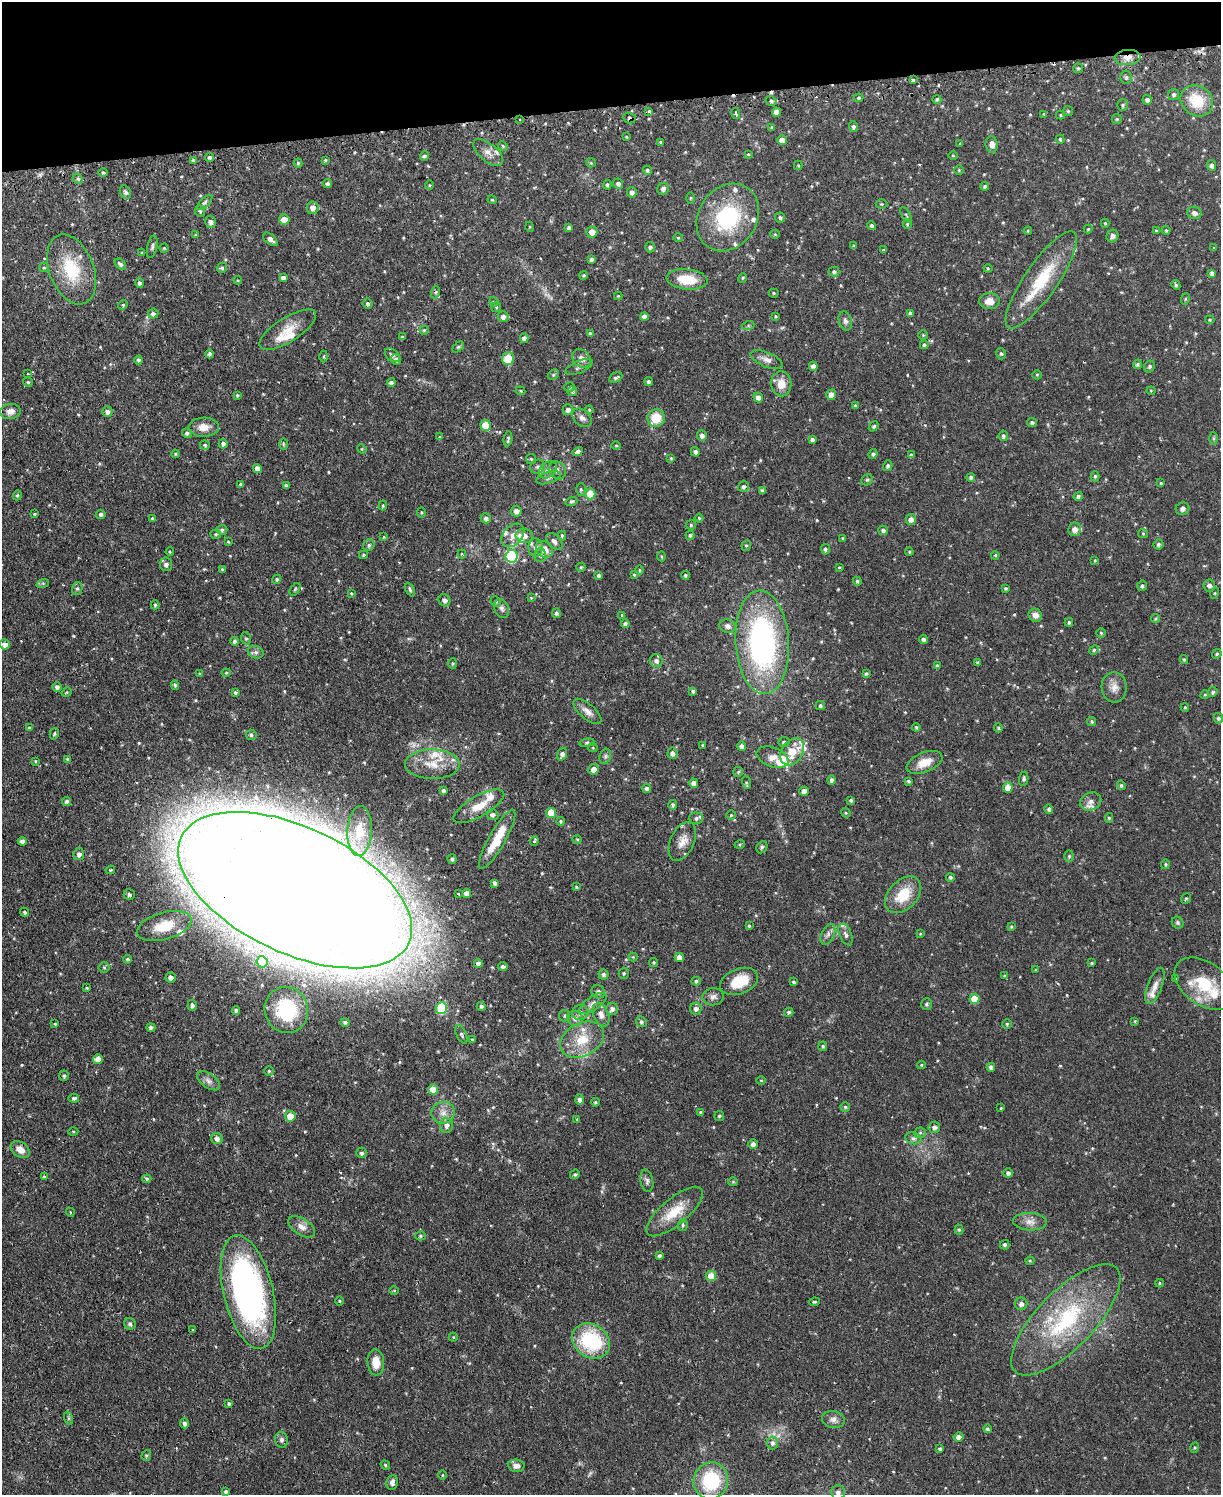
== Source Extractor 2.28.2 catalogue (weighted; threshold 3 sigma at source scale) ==
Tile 3 of 4 x 3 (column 3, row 1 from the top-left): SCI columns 2470-3688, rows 3145-4637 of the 4939 x 4911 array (HDU 1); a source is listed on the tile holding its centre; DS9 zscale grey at full resolution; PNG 1223 x 1497 px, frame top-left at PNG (2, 2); each listed source drawn as its Kron ellipse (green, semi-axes under 4 px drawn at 4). Shown black and unused: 7% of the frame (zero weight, under 2 of 3 exposures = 4% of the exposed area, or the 3 px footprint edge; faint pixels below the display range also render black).
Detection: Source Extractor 2.28.2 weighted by HDU 2 'WHT'; one run over the whole footprint, this tile lists its part. Background 0.0624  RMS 0.0051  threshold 0.023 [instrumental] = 3 sigma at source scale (4.5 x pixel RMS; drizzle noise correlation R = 1.50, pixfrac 1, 0.05/0.05 arcsec/px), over >= 5 px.
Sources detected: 602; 3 too faint to see at this stretch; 5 cosmic-ray / hot-pixel residue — neither listed nor drawn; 35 inside a brighter listed object's ellipse — not listed separately; of the other 559, all 500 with FLUX_AUTO >= 0.449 (the completeness limit of this list) listed and drawn (59 fainter detections not listed), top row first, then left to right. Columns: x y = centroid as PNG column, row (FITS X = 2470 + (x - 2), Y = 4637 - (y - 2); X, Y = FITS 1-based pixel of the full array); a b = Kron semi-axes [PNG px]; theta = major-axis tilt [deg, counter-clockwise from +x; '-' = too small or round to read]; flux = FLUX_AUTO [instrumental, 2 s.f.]
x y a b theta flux
1128 57 13 7 5 3.8
1078 68 5 4 - 0.73
1126 78 6 5 - 1.1
913 80 4 3 - 1.8
1174 94 5 5 - 1.1
858 98 5 4 - 0.72
937 99 4 4 - 0.86
1147 100 5 4 - 1.5
771 101 6 5 - 1.1
1197 101 17 14 -38 15
1123 105 6 5 - 0.98
649 111 3 3 - 0.94
1068 111 5 5 - 0.66
777 112 4 4 - 2.9
736 113 5 2 - 0.53
1044 114 3 3 - 0.51
1060 115 4 4 - 0.57
629 118 6 5 - 1
1117 119 5 5 - 0.62
520 120 3 3 - 0.49
853 127 5 4 - 1.2
772 128 4 3 - 0.64
626 137 4 3 - 0.51
1060 139 4 3 - 0.77
782 140 5 5 - 4.6
661 142 3 3 - 0.51
960 143 4 3 - 0.47
992 145 8 6 -83 2.9
503 146 5 4 - 0.66
488 152 18 8 -40 3.9
748 154 3 3 - 0.48
424 156 5 4 - 1.1
953 156 5 3 - 0.45
210 157 5 4 - 1.2
193 160 4 3 - 0.89
325 160 4 3 - 0.62
298 163 4 4 - 0.66
591 163 5 4 - 0.6
798 165 5 4 - 0.52
1211 165 5 4 - 1.7
647 170 5 4 - 0.88
959 170 5 4 - 0.46
103 172 5 3 - 0.5
78 179 6 4 -44 0.81
328 184 4 4 - 1.2
618 184 5 5 - 1.5
430 185 5 3 - 0.45
607 185 5 4 - 0.98
985 186 4 4 - 0.72
663 189 6 5 - 1.6
125 192 7 5 -62 0.97
632 192 5 4 - 1.7
691 198 5 4 - 0.62
492 200 4 4 - 0.53
205 202 10 4 44 1.2
881 204 6 4 -1 0.61
313 208 6 6 - 3.1
200 211 6 5 - 0.68
1194 213 7 6 - 2.1
906 215 9 2 -59 0.53
728 217 35 29 58 44
780 217 5 5 - 1
284 219 5 5 - 4.8
210 222 6 5 - 1.8
1105 223 4 4 - 0.58
907 224 5 4 - 0.59
872 226 4 4 - 1.3
530 227 5 3 - 0.45
569 228 4 4 - 1.4
1088 229 4 4 - 0.58
1166 230 4 4 - 0.56
1028 231 4 3 - 0.58
1156 231 4 3 - 0.52
592 232 5 5 - 4.3
775 234 5 4 - 0.56
196 235 4 3 - 0.59
1112 236 6 5 - 1.9
678 238 4 4 - 0.55
270 239 8 5 -38 2.2
854 246 4 3 - 0.87
152 247 12 4 77 1.2
650 247 5 5 - 1.1
164 248 4 4 - 0.57
1214 248 4 3 - 0.46
883 250 4 4 - 0.64
142 253 4 3 - 0.57
591 259 3 3 - 1.3
120 264 6 4 -42 1.4
44 268 5 4 - 0.7
222 268 5 5 - 0.88
988 268 4 4 - 0.48
71 269 36 22 -69 25
834 272 5 5 - 1.1
1212 273 4 3 - 1.4
584 275 4 4 - 0.8
283 278 4 4 - 1.7
743 278 5 4 - 0.57
687 279 20 10 -6 13
238 280 4 3 - 0.52
1041 280 58 16 55 25
139 283 5 4 - 1.3
1176 285 5 4 - 0.8
436 292 6 4 71 0.69
774 293 5 4 - 0.59
618 296 4 4 - 0.58
1185 299 5 3 - 0.5
989 301 10 8 -2 5
494 302 5 3 - 0.52
368 303 5 5 - 1.3
123 305 5 4 - 0.65
496 307 5 5 - 0.74
910 313 4 3 - 1.1
153 314 5 5 - 1.5
644 316 4 4 - 2.5
776 316 3 3 - 0.58
503 317 5 5 - 2.1
1210 320 5 4 - 0.61
845 321 10 6 -74 1.7
748 326 6 4 20 0.82
288 330 32 12 32 9.3
424 330 4 4 - 0.64
590 333 4 3 - 0.83
923 335 4 4 - 0.51
402 337 3 3 - 0.69
524 338 5 4 - 2.3
924 345 4 4 - 0.98
458 347 6 4 44 0.65
210 354 4 4 - 1.2
1001 354 6 4 -74 0.84
392 355 8 6 -39 1.6
324 356 6 3 89 0.53
508 358 6 6 - 9.5
581 358 10 8 -45 2.9
396 359 5 5 - 1.9
139 360 4 4 - 1.3
767 360 17 7 -23 3.4
1137 364 4 4 - 0.91
813 366 5 4 - 2.2
579 367 15 6 25 1.9
1149 367 6 5 - 0.98
28 374 4 4 - 0.57
553 375 6 4 45 0.77
1037 375 5 4 - 0.59
616 377 7 5 29 1.2
28 382 5 5 - 0.8
649 382 4 4 - 1.2
391 383 4 4 - 1.6
781 384 12 10 -86 6.5
570 387 5 4 - 0.66
520 391 5 4 - 0.62
572 391 5 4 - 0.86
1151 391 4 4 - 0.48
237 395 4 4 - 0.66
831 395 5 4 - 4.2
758 397 5 4 - 2.9
855 405 4 3 - 0.68
568 410 5 5 - 2.1
589 410 4 3 - 0.49
10 411 10 7 7 2.6
107 412 5 5 - 1.7
582 418 11 8 -41 2.5
656 418 9 8 - 11
1032 422 5 4 - 1.1
485 425 5 5 - 11
874 426 5 4 - 0.7
204 427 15 9 2 5.3
187 433 5 5 - 1.3
702 436 5 5 - 2
1003 436 5 4 - 1.2
440 437 4 4 - 0.75
1213 438 6 4 90 0.72
508 439 7 3 81 0.88
812 439 4 4 - 1.4
223 444 4 4 - 1.5
283 444 6 4 -90 0.69
205 445 5 4 - 0.9
616 446 5 3 - 0.5
362 449 5 4 - 0.5
578 452 5 4 - 1.8
695 452 5 4 - 1.5
175 454 4 3 - 0.59
873 454 5 4 - 1
911 455 4 4 - 0.97
671 458 4 4 - 0.62
531 459 5 5 - 0.71
888 466 5 4 - 1.2
537 467 7 6 - 1.6
257 469 4 4 - 3.1
548 470 10 7 43 2.8
557 470 9 8 - 2.1
1095 476 5 4 - 0.83
971 477 4 4 - 0.95
548 478 12 5 19 1.8
867 480 6 5 - 0.76
1161 483 4 3 - 0.66
241 484 4 3 - 0.78
286 486 4 3 - 1
743 487 5 5 - 1.2
581 489 6 5 - 0.86
762 491 4 3 - 1.4
590 494 5 5 - 11
17 495 5 4 - 0.73
1078 496 5 4 - 1
571 501 6 4 18 0.88
383 506 5 4 - 0.65
1182 509 7 6 - 1.6
516 511 5 5 - 2.9
421 512 5 3 - 0.52
35 514 3 3 - 0.62
101 514 4 4 - 1.3
486 518 5 5 - 1.5
699 518 4 4 - 0.63
152 519 4 3 - 0.67
911 519 5 5 - 2.4
691 525 5 4 - 0.73
1075 529 7 6 - 3.6
222 530 5 5 - 0.92
883 530 5 5 - 1.3
1143 533 5 4 - 0.56
216 534 5 4 - 0.7
513 535 13 9 47 4.3
562 535 5 4 - 0.74
690 535 4 4 - 0.91
524 536 9 7 -9 2.9
384 537 4 4 - 0.46
843 538 3 3 - 0.69
554 541 10 6 -46 2.1
228 542 4 3 - 0.52
1158 544 5 5 - 1.2
369 545 6 5 - 1.2
746 545 5 4 - 0.73
536 548 9 7 88 2.3
544 549 9 7 -44 4.9
825 549 5 4 - 1.1
170 552 4 3 - 0.62
909 552 4 4 - 0.56
462 554 4 4 - 0.49
363 555 4 3 - 0.77
540 555 7 5 89 1.1
995 555 4 4 - 0.52
512 556 6 6 - 39
661 556 5 3 - 0.53
1095 560 4 3 - 0.52
166 564 7 6 - 2.2
581 567 4 4 - 0.61
839 567 4 3 - 0.45
222 569 4 4 - 0.59
639 570 5 3 - 0.51
599 575 4 4 - 1.1
634 575 4 4 - 0.64
685 575 4 4 - 0.84
277 579 5 4 - 0.8
857 581 4 4 - 0.83
43 583 6 4 18 0.8
1209 585 6 6 - 1.7
1142 586 5 4 - 1.1
1005 588 3 3 - 0.6
77 589 6 5 - 1
295 589 7 3 54 0.65
410 590 7 4 -63 1.1
351 593 3 3 - 0.47
1215 593 5 3 - 0.47
531 598 4 3 - 0.46
444 600 6 5 - 1.8
496 602 5 5 - 0.88
155 605 4 3 - 0.74
502 608 10 7 -69 1.7
556 613 5 4 - 1.2
622 615 3 3 - 0.49
1035 615 7 6 - 2.6
1155 619 5 4 - 0.88
1069 622 4 3 - 0.91
625 624 4 4 - 1.2
728 626 8 7 - 2
1101 633 5 4 - 0.62
246 638 6 5 - 0.85
923 640 4 4 - 1.4
234 641 4 3 - 1
762 642 52 26 -86 120
5 644 5 5 - 3.5
1094 650 5 4 - 0.63
256 652 8 6 -19 1.4
1217 654 5 4 - 0.73
1184 660 4 3 - 0.69
656 661 6 6 - 1.9
453 663 5 4 - 0.62
978 663 4 3 - 0.79
937 666 4 4 - 1
226 673 4 4 - 0.54
866 673 4 4 - 0.81
200 674 4 3 - 0.68
175 685 4 4 - 0.79
57 687 4 4 - 1.6
1114 687 15 12 -86 4.5
693 691 4 4 - 1.1
67 692 5 4 - 0.51
1213 692 5 4 - 1
235 693 4 4 - 1
1205 695 4 4 - 0.68
820 706 4 4 - 0.9
1185 707 4 4 - 0.47
587 711 17 7 -40 3.4
1218 718 5 4 - 1.1
1092 721 4 4 - 0.76
916 727 4 4 - 0.7
29 728 4 4 - 0.61
998 728 4 4 - 0.71
54 734 6 4 74 0.83
251 735 5 5 - 1.1
784 742 6 5 - 1.1
587 743 7 4 8 0.79
703 745 3 3 - 0.57
742 746 4 4 - 2
593 748 4 4 - 0.52
792 752 14 10 56 8.8
672 753 5 5 - 1.8
562 754 6 5 - 1.9
605 756 8 5 71 1.3
773 757 16 9 -22 4.2
67 759 4 4 - 0.98
35 761 4 4 - 0.52
925 762 19 10 22 7.2
432 764 27 15 -1 11
593 769 5 5 - 3.5
738 772 5 5 - 0.78
1024 779 7 4 82 0.84
831 780 5 4 - 1.3
909 781 3 3 - 0.81
746 782 6 4 -70 0.63
694 783 4 4 - 3.1
1121 785 5 4 - 0.81
647 788 4 4 - 1.4
1008 788 5 4 - 5.3
443 791 4 3 - 1.3
804 791 4 4 - 3.1
851 800 4 3 - 0.83
66 801 4 4 - 1.3
1091 801 11 8 23 3.2
673 805 5 4 - 1.1
479 806 28 10 30 8.6
1049 809 5 4 - 1.4
551 813 5 5 - 12
846 813 5 4 - 0.48
493 815 6 5 - 1.6
731 815 5 4 - 0.68
696 818 7 5 -3 1.2
1109 818 5 4 - 0.68
561 821 4 4 - 0.75
360 831 25 12 88 10
497 839 33 8 60 14
577 839 5 3 - 0.46
22 841 4 4 - 1.6
534 841 5 2 - 0.86
682 841 21 12 66 5.5
740 844 5 3 - 0.65
762 847 6 5 - 0.88
79 854 6 5 - 2
1069 856 5 4 - 0.77
452 859 5 4 - 1.1
1165 864 5 4 - 0.63
110 870 5 3 - 0.67
950 877 4 4 - 0.92
495 883 4 3 - 1.2
576 887 4 3 - 0.63
295 890 126 63 -25 3400
466 893 4 4 - 2.8
459 894 3 3 - 0.85
129 895 5 5 - 1.2
903 895 21 14 46 15
1186 898 5 4 - 0.6
25 912 5 4 - 1.1
1178 923 6 5 - 0.98
164 926 28 13 16 14
749 926 3 3 - 0.67
1011 927 3 2 - 0.53
828 934 11 6 64 2
920 934 3 3 - 0.49
846 935 11 6 -67 1.7
633 957 4 4 - 0.47
679 957 5 4 - 3
128 959 4 4 - 0.85
262 962 5 5 - 11
654 962 4 4 - 0.6
478 963 4 4 - 1.9
1092 963 3 3 - 0.61
503 966 5 4 - 1.2
104 967 5 5 - 0.73
1036 970 4 3 - 0.58
624 973 5 5 - 0.83
603 974 5 5 - 1.1
1004 975 4 3 - 0.52
170 977 5 5 - 2.1
1175 979 3 3 - 0.46
696 981 5 4 - 0.93
739 981 20 12 21 15
793 982 4 3 - 0.95
1204 984 33 21 -36 19
1155 986 19 7 69 3.8
87 988 3 3 - 0.54
598 992 7 6 - 1.5
713 997 10 8 1 2.2
974 999 5 5 - 8.7
593 1003 16 7 34 2.8
926 1004 6 5 - 0.89
192 1005 5 4 - 1.4
481 1006 4 4 - 1.5
441 1008 6 5 - 24
612 1009 6 6 - 2
696 1009 6 6 - 1.9
236 1010 4 4 - 1.3
286 1010 23 21 -70 31
789 1012 4 4 - 0.93
580 1013 8 7 - 2.5
601 1015 12 7 -67 3.3
565 1016 6 5 - 0.99
575 1018 8 7 - 2.5
1135 1021 4 3 - 0.47
345 1022 5 4 - 1.2
641 1022 5 5 - 1.1
55 1024 4 3 - 0.69
1007 1024 4 4 - 0.8
151 1027 4 4 - 1.3
461 1034 10 5 -65 1.2
472 1040 4 3 - 0.66
582 1040 23 16 28 13
823 1046 5 4 - 0.79
98 1059 5 4 - 3.7
921 1065 4 4 - 0.52
991 1067 4 4 - 1.8
269 1071 5 4 - 0.66
64 1076 5 5 - 0.92
209 1081 13 7 -35 2.4
761 1081 5 3 - 0.48
433 1089 5 5 - 6.2
74 1098 5 4 - 1.3
580 1099 5 4 - 1.7
595 1102 4 3 - 0.61
845 1107 4 4 - 0.88
1001 1108 3 3 - 0.46
700 1112 4 3 - 0.49
443 1113 11 11 - 4.3
290 1116 5 5 - 7.1
719 1116 5 5 - 0.63
577 1119 4 4 - 0.65
446 1125 7 6 - 2.5
934 1127 6 5 - 1.9
73 1132 5 3 - 0.51
920 1133 6 5 - 0.91
913 1138 8 6 -12 1.4
217 1139 5 5 - 2.4
753 1144 4 4 - 2
20 1149 10 7 -35 4.4
361 1153 5 5 - 1.1
1008 1173 5 5 - 1.5
575 1174 5 4 - 0.81
44 1177 4 3 - 0.74
147 1179 4 3 - 0.86
647 1181 11 6 -79 1.7
733 1182 5 4 - 0.56
70 1212 5 3 - 0.46
675 1212 35 13 40 13
1030 1222 17 8 -2 3.9
683 1225 6 5 - 0.8
302 1227 15 8 -33 3.3
959 1230 5 4 - 0.78
420 1236 5 4 - 0.82
1005 1245 5 4 - 0.92
659 1256 4 3 - 0.98
1030 1261 4 4 - 0.54
711 1276 5 5 - 11
1159 1283 4 4 - 0.63
394 1291 4 3 - 0.45
248 1292 58 24 -77 150
340 1301 5 3 - 0.52
814 1302 5 3 - 0.66
1021 1304 6 6 - 2.1
1066 1320 72 28 46 60
130 1324 6 5 - 1.4
193 1330 3 3 - 1.6
453 1337 4 4 - 0.54
591 1341 20 16 -34 37
376 1362 13 8 -86 7.3
229 1404 4 3 - 0.81
68 1418 7 4 -71 0.9
833 1419 11 8 -12 2.6
185 1423 5 4 - 1.5
987 1429 4 4 - 1
958 1437 5 4 - 2.7
281 1440 8 6 -77 1.3
772 1443 6 6 - 1.6
1195 1448 5 4 - 0.62
940 1449 4 3 - 1.3
146 1455 5 4 - 0.67
385 1465 5 4 - 0.68
516 1466 8 6 -7 2.5
443 1475 5 3 - 0.47
711 1481 18 17 - 32
392 1482 7 5 82 1.8
226 1492 4 3 - 1
838 1492 7 7 - 2
Overlapping masked pixels (flux is a lower limit): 4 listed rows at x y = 1128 57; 629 118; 1041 280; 295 890